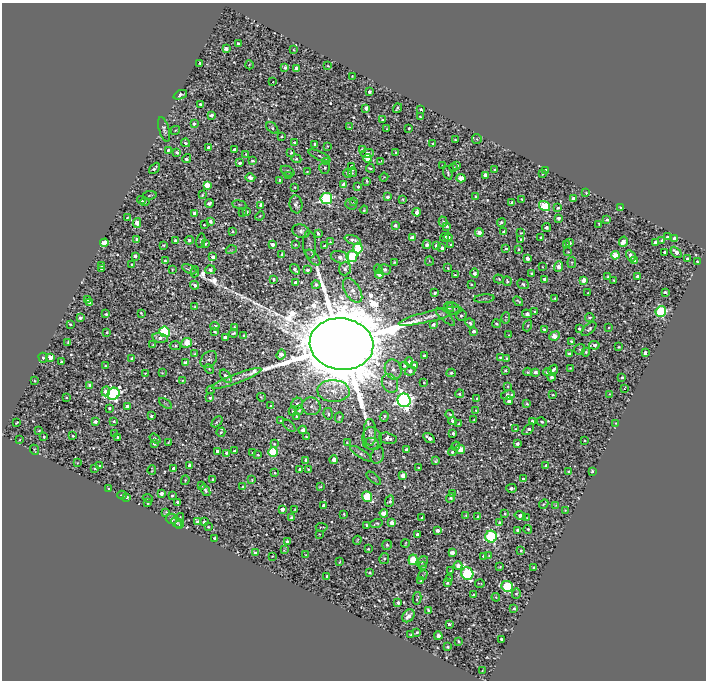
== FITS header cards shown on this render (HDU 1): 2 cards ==
NAXIS1  =                  704
NAXIS2  =                  678

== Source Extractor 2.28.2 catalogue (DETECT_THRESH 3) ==
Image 704 x 678 px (HDU 1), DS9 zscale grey, 1 PNG px = 1 image px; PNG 708 x 682 px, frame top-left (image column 1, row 678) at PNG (2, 3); each listed source drawn as its Kron ellipse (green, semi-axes under 4 px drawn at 4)
Background 2.16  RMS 1.6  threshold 4.85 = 3 sigma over >= 5 px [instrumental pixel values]
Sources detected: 617; of the 617, the 500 brightest by FLUX_AUTO listed and drawn (117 fainter detections omitted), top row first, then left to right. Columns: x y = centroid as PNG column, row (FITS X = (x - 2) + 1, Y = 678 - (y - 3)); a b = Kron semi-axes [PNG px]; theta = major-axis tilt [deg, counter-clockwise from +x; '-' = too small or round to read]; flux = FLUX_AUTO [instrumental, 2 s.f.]
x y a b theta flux
238 44 3 3 - 2.8e+02
226 49 4 3 - 9.9e+02
294 50 3 2 - 9.7e+01
200 63 3 3 - 2.2e+02
249 65 4 2 - 1.1e+02
328 66 3 2 - 1.1e+02
285 67 3 3 - 4.8e+02
296 68 4 3 - 7.8e+02
352 77 4 2 - 1.0e+02
273 82 3 2 - 1.8e+02
369 92 4 3 - 4.4e+02
180 95 7 4 23 2.8e+02
200 104 4 3 - 1.7e+02
366 108 4 3 - 7.5e+02
397 108 5 3 - 2.2e+02
421 109 3 3 - 2.5e+02
211 115 4 3 - 6.0e+02
420 117 3 2 - 1.4e+02
382 120 3 3 - 1.9e+02
194 124 4 3 - 3.6e+02
350 127 3 2 - 1.0e+02
272 128 7 4 -42 2.5e+02
409 128 3 3 - 1.6e+02
164 129 13 5 -74 3.1e+02
387 129 3 2 - 1.1e+02
175 130 5 3 - 1.1e+02
281 136 3 3 - 1.1e+02
477 139 5 4 - 1.3e+02
455 140 3 2 - 1.1e+02
295 142 4 3 - 2.9e+02
185 143 4 3 - 2.0e+02
315 144 4 3 - 4.2e+02
433 144 3 2 - 1.3e+02
327 146 3 2 - 1.4e+02
208 147 4 3 - 4.4e+02
168 150 3 3 - 2.0e+02
234 150 4 3 - 6.5e+02
362 150 3 3 - 6.2e+02
177 152 3 3 - 2.7e+02
396 152 3 3 - 1.6e+02
291 153 3 3 - 1.3e+02
367 153 7 4 4 7.7e+02
246 154 3 3 - 1.2e+02
320 156 12 3 -25 2.4e+02
368 158 4 4 - 1.3e+03
187 159 4 3 - 3.1e+02
296 159 5 4 - 2.3e+02
252 161 4 3 - 2.7e+02
381 161 4 2 - 9.7e+01
327 162 4 4 - 2.1e+03
240 163 4 3 - 4.5e+02
457 165 4 3 - 1.8e+02
352 166 4 3 - 2.1e+02
442 166 3 2 - 1.3e+02
453 167 3 3 - 1.2e+02
154 168 6 3 45 2.2e+02
325 168 6 5 - 1.7e+02
370 168 4 3 - 2.0e+02
495 169 3 3 - 1.8e+02
546 170 3 3 - 2.2e+02
287 171 7 5 -24 3.8e+02
307 171 4 3 - 1.2e+02
352 172 5 2 - 1.3e+02
448 173 7 2 -71 2.0e+02
348 174 5 3 - 4.1e+02
542 174 3 3 - 1.2e+02
485 175 4 4 - 1.5e+03
289 176 4 3 - 5.2e+02
250 177 5 3 - 6.1e+02
384 177 4 3 - 1.0e+02
461 178 4 4 - 2.1e+03
279 180 3 2 - 1.5e+02
367 181 4 2 - 1.6e+02
344 184 4 4 - 1.4e+03
207 185 4 4 - 2.9e+03
295 187 3 2 - 1.1e+02
358 187 3 3 - 2.4e+02
586 193 4 4 - 1.1e+02
150 195 7 2 9 1.2e+02
202 195 3 3 - 1.6e+02
476 196 3 3 - 2.3e+02
387 197 4 3 - 5.7e+02
574 198 4 4 - 1.4e+03
326 199 6 5 - 2.4e+04
403 199 3 3 - 1.6e+02
522 199 3 3 - 1.3e+02
141 200 4 3 - 1.9e+02
354 201 4 3 - 2.0e+02
145 202 4 4 - 1.1e+02
209 203 4 3 - 3.4e+02
512 203 3 3 - 3.6e+02
296 204 9 6 -83 5.5e+02
351 204 6 5 - 2.2e+02
239 205 7 3 -8 1.3e+02
261 205 4 4 - 6.6e+02
545 206 6 4 -34 1.0e+04
621 207 3 3 - 2.6e+02
558 208 3 3 - 2.3e+02
364 210 4 3 - 1.3e+02
247 212 3 2 - 1.2e+02
417 212 4 4 - 8.8e+02
243 213 3 3 - 1.6e+02
194 214 4 4 - 1.0e+03
260 216 5 4 - 1.2e+02
127 218 4 2 - 1.2e+02
558 218 4 3 - 5.5e+02
607 219 3 3 - 2.0e+02
210 221 4 3 - 4.5e+02
443 222 5 4 - 2.2e+02
501 222 4 3 - 3.0e+02
137 223 5 4 - 2.1e+03
599 224 3 2 - 1.1e+02
204 225 3 2 - 1.1e+02
395 225 4 3 - 3.3e+02
447 226 4 3 - 3.1e+02
547 228 5 3 - 4.4e+02
232 231 4 3 - 1.7e+02
301 231 9 6 -19 4.9e+02
503 232 3 3 - 1.6e+02
479 233 4 4 - 1.3e+03
521 233 3 3 - 1.2e+02
318 234 4 3 - 3.3e+02
412 237 4 4 - 8.7e+02
448 237 4 4 - 6.2e+02
541 237 3 3 - 1.5e+02
668 237 3 3 - 5.2e+02
445 238 4 3 - 4.0e+02
674 238 4 3 - 6.9e+02
136 239 3 3 - 3.1e+02
521 239 3 3 - 1.4e+02
189 240 4 4 - 2.5e+02
353 240 8 4 -18 5.7e+02
661 240 3 2 - 1.5e+02
175 241 3 3 - 3.5e+02
201 241 7 4 79 2.3e+02
330 242 4 3 - 1.8e+02
623 242 5 4 - 2.3e+03
655 242 4 3 - 3.3e+02
104 243 4 4 - 3.2e+03
569 243 4 3 - 4.3e+02
206 244 4 2 - 1.5e+02
272 244 4 3 - 7.8e+02
164 245 3 3 - 1.4e+02
295 245 3 2 - 1.2e+02
309 245 14 6 -87 4.4e+02
427 245 4 4 - 4.6e+02
436 245 4 3 - 6.0e+02
451 245 3 3 - 1.4e+02
566 245 3 3 - 2.1e+02
325 246 4 4 - 7.7e+02
358 248 5 4 - 7.3e+03
442 248 4 3 - 3.6e+02
506 249 3 3 - 2.5e+02
519 249 3 2 - 1.2e+02
231 250 5 3 - 1.1e+02
568 252 3 3 - 1.1e+02
665 252 3 3 - 3.9e+02
676 252 6 4 -43 8.1e+02
282 254 3 2 - 1.3e+02
615 255 4 4 - 3.2e+03
135 256 4 3 - 5.1e+02
352 256 6 5 - 8.4e+03
631 256 6 3 -59 5.5e+02
213 257 4 3 - 7.2e+02
313 257 9 5 -48 3.5e+02
340 257 9 6 -17 7.9e+02
527 258 4 4 - 8.0e+02
688 259 4 3 - 4.2e+02
165 261 3 3 - 2.0e+02
429 261 5 4 - 1.4e+02
635 261 4 3 - 4.0e+02
697 261 3 3 - 1.6e+02
394 262 3 3 - 1.7e+02
572 262 6 4 82 1.2e+02
102 265 4 3 - 4.6e+02
132 265 3 3 - 1.9e+02
559 266 5 4 - 1.4e+03
542 267 4 2 - 9.9e+01
448 268 3 3 - 1.2e+02
102 269 3 3 - 3.2e+02
172 269 3 2 - 1.1e+02
189 269 8 4 -27 2.7e+02
295 269 6 3 -56 4.3e+02
345 269 7 5 72 4.5e+02
378 269 5 3 - 1.2e+02
384 269 6 5 - 4.5e+02
210 270 5 4 - 3.5e+02
307 270 4 3 - 3.1e+02
195 272 5 3 - 1.4e+02
475 273 4 4 - 4.2e+02
532 273 3 3 - 2.6e+02
379 274 4 4 - 1.1e+03
455 275 3 3 - 2.0e+02
608 276 3 2 - 1.2e+02
637 276 4 3 - 4.8e+02
274 279 4 3 - 2.8e+02
499 279 5 4 - 1.4e+02
544 279 4 3 - 4.0e+02
584 280 4 4 - 1.4e+03
613 280 3 2 - 1.1e+02
507 281 5 4 - 2.3e+02
296 282 4 3 - 5.9e+02
471 284 3 3 - 1.4e+02
523 284 6 5 - 3.2e+02
195 285 4 3 - 6.1e+02
316 285 4 4 - 3.0e+02
353 290 14 7 -58 1.1e+03
665 292 4 3 - 3.8e+02
435 293 3 3 - 2.7e+02
588 293 3 3 - 1.5e+02
555 298 4 3 - 1.6e+02
87 299 3 3 - 1.8e+02
484 299 10 4 5 1.7e+02
518 301 5 3 - 2.0e+02
90 303 4 3 - 3.2e+02
195 307 4 3 - 1.3e+02
449 307 5 4 - 3.9e+02
453 309 7 5 -48 2.6e+02
535 312 4 4 - 4.6e+02
661 312 5 5 - 1.6e+04
141 313 3 2 - 1.4e+02
106 314 3 3 - 1.8e+02
527 314 5 4 - 6.4e+02
430 316 32 5 14 9.7e+02
461 316 5 5 - 1.8e+02
445 317 12 4 -42 1.7e+02
590 317 5 4 - 3.7e+02
80 318 4 3 - 4.2e+02
506 318 6 2 88 1.4e+02
470 323 5 4 - 2.7e+02
70 324 3 3 - 1.4e+02
497 324 4 3 - 2.2e+02
433 325 4 3 - 4.5e+02
215 326 4 4 - 3.5e+02
528 326 6 3 69 1.4e+02
235 327 3 2 - 1.3e+02
609 327 3 2 - 1.0e+02
579 329 3 3 - 2.6e+02
589 329 9 4 42 3.1e+02
544 330 3 3 - 3.3e+02
215 331 3 3 - 2.1e+02
474 331 4 3 - 4.2e+02
107 332 3 3 - 1.2e+02
165 332 5 5 - 1.0e+04
233 333 4 2 - 1.9e+02
244 335 4 3 - 1.5e+02
509 335 3 2 - 1.2e+02
554 336 5 4 - 1.1e+03
225 337 3 3 - 6.5e+02
160 338 8 4 -12 5.4e+02
571 341 3 3 - 1.7e+02
68 342 3 2 - 1.1e+02
187 343 5 4 - 3.2e+03
153 344 3 3 - 1.1e+02
342 344 32 26 -9 2.6e+06
594 345 5 3 - 4.5e+02
175 346 5 4 - 1.9e+02
619 347 3 3 - 1.2e+02
580 349 5 5 - 1.6e+02
586 352 4 3 - 1.8e+02
645 353 3 3 - 5.1e+02
194 354 3 2 - 1.2e+02
569 354 4 3 - 3.8e+02
281 355 5 4 - 7.3e+02
424 355 3 3 - 2.4e+02
50 357 4 4 - 1.9e+03
500 357 3 3 - 1.1e+02
43 358 5 4 - 1.8e+02
507 358 3 3 - 2.2e+02
132 359 4 3 - 5.4e+02
209 359 9 7 47 4.0e+02
61 362 3 3 - 2.1e+02
409 362 4 4 - 3.6e+02
185 363 4 3 - 4.6e+02
415 365 4 4 - 1.3e+03
106 366 3 2 - 1.1e+02
404 366 4 4 - 2.5e+02
570 368 3 2 - 1.1e+02
209 369 5 3 - 9.9e+01
393 369 10 8 -70 7.1e+02
505 370 3 3 - 2.1e+02
553 370 5 3 - 5.1e+02
410 371 5 4 - 5.1e+02
528 372 4 3 - 1.4e+02
536 372 4 3 - 7.2e+02
548 372 4 3 - 3.2e+02
145 373 3 2 - 1.1e+02
162 373 3 2 - 1.0e+02
451 373 4 3 - 2.2e+02
226 376 7 4 -51 7.1e+02
552 377 4 3 - 5.1e+02
622 377 3 3 - 2.5e+02
237 379 26 5 21 8.2e+02
183 380 3 2 - 9.7e+01
35 381 3 3 - 1.2e+02
424 382 3 2 - 1.4e+02
390 383 10 7 -61 5.8e+02
90 385 4 3 - 2.8e+02
508 386 3 3 - 1.3e+02
624 388 4 2 - 1.0e+02
211 390 4 4 - 1.2e+02
106 391 5 4 - 1.2e+03
333 391 16 11 -3 1.5e+03
113 394 6 5 - 3.1e+04
459 394 4 4 - 1.9e+02
610 394 4 2 - 1.0e+02
508 395 7 4 10 1.3e+03
553 395 3 2 - 1.3e+02
66 397 2 2 - 1.0e+02
261 397 4 2 - 1.4e+02
210 398 3 3 - 2.5e+02
477 399 3 2 - 1.2e+02
404 400 7 6 - 5.9e+04
509 401 4 4 - 5.6e+02
165 403 7 3 -36 1.1e+02
297 404 6 5 - 3.5e+02
527 404 3 3 - 2.4e+02
127 406 4 3 - 3.4e+02
271 406 3 2 - 1.2e+02
311 406 9 8 - 5.9e+02
109 408 3 3 - 2.2e+02
299 410 5 4 - 1.7e+02
476 410 3 3 - 1.1e+02
293 411 5 4 - 1.2e+02
328 414 6 4 -81 2.3e+02
450 414 4 2 - 1.5e+02
151 416 4 3 - 2.5e+02
297 417 3 3 - 1.9e+02
339 417 5 3 - 1.8e+02
384 417 5 3 - 1.8e+02
474 419 3 2 - 1.2e+02
281 420 3 2 - 1.1e+02
114 421 3 3 - 1.4e+02
453 421 4 3 - 5.5e+02
532 421 3 3 - 4.0e+02
17 422 3 2 - 1.1e+02
95 422 4 3 - 5.0e+02
217 422 6 3 44 1.5e+02
542 422 5 4 - 1.7e+02
459 423 3 2 - 1.1e+02
616 423 3 2 - 1.0e+02
289 426 7 3 -43 9.9e+01
515 429 3 2 - 1.3e+02
528 429 7 3 44 4.0e+02
39 430 3 3 - 1.3e+02
303 430 4 4 - 9.2e+02
221 432 5 3 - 2.2e+02
370 432 13 6 -88 3.9e+02
114 433 3 2 - 1.2e+02
453 433 3 3 - 2.8e+02
73 436 3 2 - 1.3e+02
306 436 3 2 - 1.0e+02
44 437 3 2 - 1.4e+02
118 437 3 3 - 2.1e+02
372 438 11 9 -76 7.5e+02
388 438 9 5 -12 5.5e+02
429 438 6 3 -34 7.7e+02
155 439 6 3 -37 2.1e+02
20 440 3 2 - 1.3e+02
584 440 3 3 - 1.3e+02
168 442 3 2 - 1.1e+02
347 443 4 2 - 1.4e+02
155 444 4 3 - 3.4e+02
274 444 3 3 - 1.3e+02
371 444 8 5 -2 3.2e+02
517 444 4 3 - 4.4e+02
456 446 4 3 - 2.1e+02
406 449 3 3 - 3.0e+02
460 449 5 4 - 1.9e+03
34 450 5 2 - 1.3e+02
217 451 3 3 - 3.3e+02
234 451 3 3 - 2.3e+02
273 452 5 4 - 1.0e+04
452 452 4 3 - 2.3e+02
226 453 3 3 - 2.1e+02
253 453 4 2 - 1.2e+02
361 454 12 3 -33 2.8e+02
258 455 3 3 - 1.2e+02
378 455 8 6 71 2.8e+02
306 460 4 3 - 5.3e+02
334 460 4 4 - 8.2e+02
436 461 4 3 - 1.7e+02
77 463 4 4 - 9.7e+01
189 465 4 3 - 6.7e+02
546 465 3 3 - 1.7e+02
100 466 4 3 - 2.4e+02
95 468 3 2 - 1.4e+02
174 468 4 3 - 8.1e+02
418 468 3 3 - 2.0e+02
300 469 4 3 - 6.8e+02
308 469 3 2 - 1.4e+02
152 470 5 2 - 1.3e+02
592 471 4 3 - 3.6e+02
569 472 4 3 - 2.4e+02
275 473 3 2 - 1.0e+02
403 475 4 3 - 1.2e+03
374 478 9 3 -41 1.4e+02
213 479 3 3 - 1.3e+02
524 479 3 3 - 1.7e+02
185 480 5 3 - 1.1e+02
252 480 3 2 - 1.1e+02
202 486 3 3 - 1.2e+02
243 487 4 3 - 2.0e+02
320 487 4 2 - 1.3e+02
511 488 5 3 - 4.1e+02
109 489 3 2 - 9.9e+01
205 490 6 4 -52 2.8e+02
161 494 4 3 - 6.0e+02
453 494 3 2 - 1.5e+02
122 495 4 3 - 1.0e+02
172 496 3 3 - 2.0e+02
367 496 5 4 - 7.5e+03
126 497 4 3 - 2.3e+02
148 498 5 4 - 1.4e+02
450 498 5 4 - 3.2e+02
390 501 6 3 65 2.5e+02
177 502 3 3 - 2.0e+02
148 503 4 3 - 1.9e+02
544 504 5 2 - 1.5e+02
556 505 3 3 - 1.0e+02
323 506 3 3 - 3.6e+02
282 509 4 3 - 7.6e+02
295 509 3 2 - 1.0e+02
565 510 4 4 - 1.1e+02
166 512 4 3 - 1.4e+02
384 513 4 4 - 2.2e+03
344 514 3 3 - 1.4e+02
505 514 3 3 - 1.2e+02
466 515 3 2 - 1.2e+02
520 516 6 4 -14 5.8e+02
180 517 4 2 - 1.1e+02
478 517 3 3 - 2.3e+02
291 518 4 3 - 4.7e+02
422 518 3 2 - 1.7e+02
527 518 3 2 - 1.1e+02
172 519 6 5 - 2.8e+02
177 522 6 4 -46 1.4e+02
197 522 4 4 - 6.3e+02
204 522 3 3 - 2.4e+02
499 522 3 3 - 1.8e+02
376 523 6 3 20 1.9e+02
392 523 4 4 - 2.1e+03
179 524 5 4 - 1.2e+02
367 525 3 2 - 2.3e+02
208 527 3 3 - 1.3e+02
322 527 6 2 -5 9.8e+01
528 529 4 3 - 1.9e+02
518 530 4 3 - 3.6e+02
437 531 4 4 - 5.0e+02
319 534 3 3 - 9.8e+01
417 534 4 3 - 2.8e+02
491 537 6 6 - 1.8e+04
215 538 3 3 - 3.3e+02
357 540 4 3 - 1.0e+02
287 542 4 4 - 4.1e+02
405 544 4 2 - 1.1e+02
387 545 5 4 - 2.3e+02
368 549 3 3 - 1.2e+02
284 550 4 2 - 1.1e+02
521 550 3 3 - 1.3e+02
452 552 4 4 - 1.4e+03
256 553 4 4 - 9.0e+02
306 555 3 2 - 1.2e+02
272 556 3 2 - 1.0e+02
483 556 3 3 - 9.9e+01
489 556 4 3 - 1.6e+02
384 558 5 5 - 2.4e+02
413 560 5 4 - 4.2e+03
339 562 3 2 - 1.1e+02
422 562 6 4 41 2.0e+02
422 565 3 3 - 1.2e+02
458 566 4 4 - 5.5e+02
500 567 3 2 - 1.4e+02
534 568 3 3 - 3.0e+02
451 571 2 2 - 1.0e+02
370 572 3 3 - 2.2e+02
467 574 6 6 - 1.9e+04
423 575 5 2 - 1.1e+02
327 576 3 3 - 3.5e+02
449 579 3 3 - 1.3e+02
421 581 3 3 - 1.4e+02
447 583 3 3 - 1.3e+02
480 584 5 2 - 1.0e+02
507 586 6 5 - 1.1e+04
516 594 5 4 - 1.9e+02
474 595 3 3 - 2.2e+02
496 597 4 3 - 1.2e+02
417 598 6 2 79 1.7e+02
398 603 4 3 - 4.5e+02
514 609 4 4 - 2.0e+02
429 610 4 3 - 3.3e+02
408 616 7 5 48 8.7e+02
449 624 4 3 - 2.7e+02
417 632 3 3 - 2.3e+02
411 635 3 3 - 1.5e+02
438 636 4 4 - 9.4e+02
501 639 4 3 - 1.9e+02
459 641 3 3 - 1.7e+02
448 647 3 3 - 1.7e+02
482 670 4 2 - 1.2e+02
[117 fainter detections neither listed nor drawn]